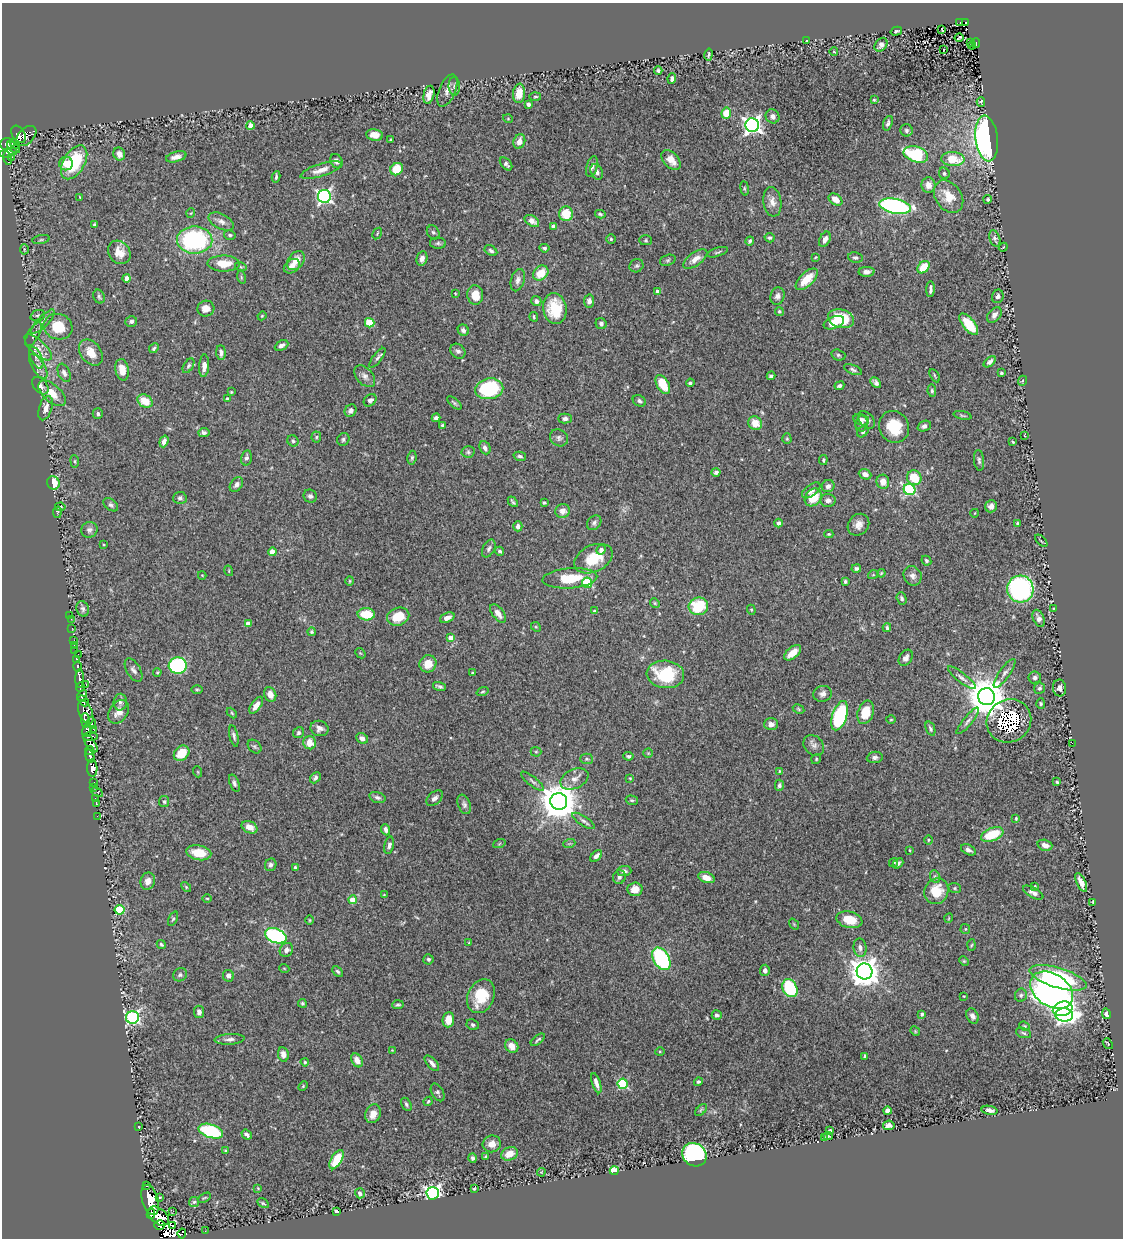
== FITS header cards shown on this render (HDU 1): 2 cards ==
NAXIS1  =                 1121
NAXIS2  =                 1236

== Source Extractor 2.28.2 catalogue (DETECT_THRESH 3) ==
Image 1121 x 1236 px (HDU 1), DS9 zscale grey, 1 PNG px = 1 image px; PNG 1125 x 1240 px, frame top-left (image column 1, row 1236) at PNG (2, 3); each listed source drawn as its Kron ellipse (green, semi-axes under 4 px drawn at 4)
Background 0.384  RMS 0.025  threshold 0.0737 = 3 sigma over >= 5 px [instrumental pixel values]
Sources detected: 492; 2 with non-positive FLUX_AUTO (blend fragments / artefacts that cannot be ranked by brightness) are neither listed nor drawn; the other 490 listed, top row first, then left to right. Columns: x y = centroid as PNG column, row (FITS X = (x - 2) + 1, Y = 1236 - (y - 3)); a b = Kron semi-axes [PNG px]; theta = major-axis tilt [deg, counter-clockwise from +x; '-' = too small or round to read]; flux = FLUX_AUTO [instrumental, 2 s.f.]
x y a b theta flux
960 22 3 3 - 7.2
966 23 4 3 - 19
942 29 3 2 - 1.1
896 31 6 3 16 2.9
959 38 4 2 - 1.3
806 41 3 3 - 2.3
970 43 3 3 - 9.2
976 43 5 3 - 30
881 45 7 5 51 7.5
972 45 4 2 - 1.3
943 49 3 3 - 20
834 52 4 3 - 1.1
709 54 6 3 79 3.1
658 70 4 3 - 3
672 78 5 4 - 4.9
454 86 9 5 -88 5.3
447 90 17 8 68 11
519 93 9 6 83 22
429 95 9 5 77 13
535 97 6 3 4 1.9
874 100 4 3 - 1.8
981 102 5 3 - 2.1
528 104 4 3 - 6.8
726 113 5 4 - 31
773 116 7 6 - 6.7
508 119 5 3 - 1.4
888 123 7 4 70 4.3
752 125 7 7 - 750
250 126 4 4 - 18
906 130 6 6 - 3.9
18 134 9 6 -57 360
375 135 8 6 -9 17
26 136 12 7 47 140
987 138 23 11 -83 470
391 140 3 3 - 1.8
519 141 7 5 68 11
7 144 7 6 - 350
15 144 5 3 - 99
13 147 7 4 -41 320
8 153 8 4 14 190
119 154 6 5 - 9.9
916 154 12 7 -17 140
12 157 2 2 - 4.8
176 157 10 5 14 11
8 158 7 3 -79 110
953 159 11 7 -3 47
671 160 12 7 -47 16
336 161 7 5 -61 6.3
74 162 18 10 59 98
66 163 7 6 - 20
506 164 8 5 -49 5.2
592 167 11 5 74 6
397 169 7 6 - 35
321 170 21 6 18 15
597 172 8 5 -67 6
944 173 6 5 - 3.1
276 177 5 3 - 2.6
928 185 8 7 - 15
745 188 7 4 -82 2
324 196 6 6 - 420
80 197 3 2 - 1.4
949 197 18 13 -55 36
835 199 7 5 -36 14
988 199 4 4 - 2.4
772 202 15 9 -82 13
895 206 16 7 -11 340
191 213 5 3 - 1.4
566 214 7 7 - 37
600 214 5 3 - 2.6
221 221 14 7 -27 9.2
532 221 8 5 -32 11
94 225 4 3 - 2.1
553 226 4 3 - 6.7
433 232 7 6 - 3.4
377 233 6 3 59 1.5
230 235 6 4 -15 2.9
770 238 5 4 - 3.3
995 238 8 5 -70 4.1
611 239 5 5 - 2.6
825 239 8 5 63 9.7
41 240 9 3 11 2.5
195 240 18 13 -1 210
646 240 6 5 - 2.5
750 241 4 3 - 3.2
438 243 8 5 -1 3.4
1003 247 4 3 - 1.7
544 248 5 4 - 2.7
24 249 5 2 - 1.4
491 251 7 4 -29 3.9
119 252 12 10 -51 21
717 252 11 3 17 3
815 257 4 3 - 1.4
855 258 7 5 -9 3.8
422 259 7 5 77 7.4
695 259 14 6 36 13
668 260 8 5 19 3.2
296 261 10 7 50 20
224 263 16 8 -1 31
292 266 9 6 35 12
636 266 7 6 - 3.6
241 267 6 3 -17 1.8
924 267 7 5 46 34
867 272 8 5 2 7
541 273 8 6 41 31
241 277 6 4 -72 2.1
127 278 4 4 - 14
807 279 14 6 44 30
518 280 11 6 73 7.4
931 289 8 3 88 5.1
657 292 4 4 - 10
455 293 3 2 - 1.2
475 295 9 8 - 22
777 296 9 7 73 6.1
998 296 7 5 68 5.9
99 297 7 5 -66 3.3
536 301 5 5 - 6.8
589 301 6 5 - 6.7
206 309 8 8 - 14
555 309 15 11 -82 54
779 311 4 4 - 3.1
38 315 7 5 21 3
994 315 9 6 50 8.2
262 316 4 4 - 1.6
534 317 5 3 - 1.8
841 319 13 9 -16 69
131 321 6 5 - 4
43 322 16 5 45 7.6
370 323 5 4 - 53
834 323 11 6 22 17
601 324 6 5 - 5.2
969 324 13 6 -52 51
58 327 15 12 -19 49
463 330 6 5 - 5.3
33 334 13 5 60 6.6
281 345 7 4 28 5.5
38 347 17 7 -44 12
154 348 5 4 - 3.3
458 351 8 6 -41 6.2
91 352 14 10 -53 24
221 352 7 4 -86 6.3
838 355 7 5 -17 3.4
36 358 12 5 -66 6.7
377 358 12 4 53 4.5
990 362 7 4 41 4.8
38 366 14 6 -58 8.2
188 366 8 4 58 3.5
204 366 11 5 86 12
122 370 11 6 -79 22
853 370 9 4 -23 4
64 373 10 6 -66 6.8
1001 373 3 3 - 2.2
365 376 13 8 -47 8.3
771 376 4 3 - 3.7
935 376 7 3 -61 2
1022 381 5 3 - 1.5
690 383 4 4 - 3.5
876 383 6 4 -46 5.4
663 384 10 6 -60 38
40 386 10 6 -50 6.6
839 386 5 3 - 3.9
489 389 14 10 10 130
932 391 6 4 -82 3
231 392 3 3 - 1.5
52 393 16 8 -42 26
227 399 4 4 - 5
370 400 7 5 40 4.5
145 401 8 6 -31 29
639 401 7 5 -31 4.3
454 403 9 3 -42 3
45 408 12 6 72 11
351 411 6 5 - 5.3
98 414 5 5 - 3.7
963 415 9 4 -13 2.8
436 418 4 4 - 5.5
565 419 7 5 0 5.1
861 420 8 5 -14 4.2
867 420 10 6 -47 6.2
755 423 7 6 - 20
861 424 8 6 80 4.5
442 425 3 3 - 3
924 426 7 5 22 5.6
894 427 16 14 -59 51
204 432 5 4 - 5.4
863 432 6 5 - 3.4
1024 435 3 2 - 1.2
316 437 5 5 - 2.7
559 438 9 8 - 5.6
343 439 6 6 - 3.6
787 439 5 4 - 2.2
164 441 6 4 71 8.3
293 441 6 5 - 4
1013 442 4 2 - 1.4
485 448 7 5 -64 6.3
468 452 6 6 - 3.2
520 456 6 4 -14 3.8
246 458 7 5 77 5
412 458 7 4 82 3.3
823 460 5 4 - 2.5
979 460 10 5 -84 4.1
75 461 6 3 -82 1.8
716 472 4 4 - 4.7
865 474 6 5 - 8.1
914 478 7 7 - 44
883 482 7 6 - 15
53 483 7 6 - 31
236 485 8 5 53 5.7
828 486 6 6 - 7
909 489 6 5 - 210
811 490 11 5 37 6.8
310 496 7 6 - 5.5
813 497 10 7 48 42
180 498 7 6 - 4
828 500 8 6 -3 7.2
513 502 6 2 -49 2.9
544 503 4 3 - 2.6
111 505 8 5 -38 4
991 506 6 5 - 7.5
60 507 5 2 - 2.2
563 511 7 7 - 12
57 512 5 3 - 1.8
975 513 4 3 - 1.1
594 523 8 6 48 4.4
778 523 4 4 - 4.6
1017 524 4 3 - 2.9
858 525 12 10 48 13
518 526 5 4 - 6.7
89 530 8 7 - 5.3
829 534 4 3 - 1.9
1041 541 8 3 -45 1.7
104 545 3 2 - 1.3
489 548 10 6 62 4.9
601 550 5 4 - 8.2
500 551 4 4 - 3.9
272 552 4 4 - 24
593 559 20 13 25 48
926 561 5 4 - 3.6
856 568 5 4 - 3.6
229 571 5 3 - 1.5
881 573 4 3 - 1.5
202 575 4 2 - 1.1
873 575 5 3 - 1.6
913 576 10 8 -59 8.4
570 578 27 10 4 53
350 581 4 4 - 1.8
845 581 3 3 - 2.8
587 583 5 5 - 90
1020 589 13 13 - 360
902 599 6 5 - 3.7
655 603 5 4 - 2
698 606 9 9 - 78
1053 608 3 2 - 1.2
83 609 8 6 -73 4.2
751 610 5 4 - 2
594 611 3 3 - 1.9
498 613 11 5 -52 8.4
366 614 8 6 -2 48
70 615 2 2 - 2.1
398 617 11 9 21 34
447 618 7 5 22 8.4
1039 618 9 5 -66 8.4
71 619 3 2 - 4.2
248 623 4 4 - 15
536 627 5 4 - 2
72 628 3 2 - 4.5
887 628 4 3 - 2.6
311 632 4 4 - 3
451 638 4 4 - 21
74 640 2 2 - 8.4
74 645 2 2 - 2.2
75 650 3 2 - 4.9
360 653 6 4 -43 1.6
793 653 10 5 40 17
78 654 2 2 - 7.6
906 658 9 6 56 6.1
77 659 4 3 - 65
428 664 9 8 - 22
178 666 9 8 - 210
78 667 5 3 - 120
133 670 13 6 -59 6.9
157 672 4 3 - 1.9
472 673 3 3 - 1.6
1004 673 17 5 55 6.9
665 674 19 13 -6 78
1035 677 6 6 - 4.7
962 678 17 5 -38 6.9
80 679 9 4 89 1100
86 684 3 2 - 7.6
439 686 7 3 -16 3.7
80 687 5 3 - 190
1039 688 5 5 - 3.8
1059 688 8 6 -82 6.8
197 689 5 3 - 1.9
483 692 6 3 19 2
270 694 7 6 - 14
823 694 9 8 - 7.6
82 696 6 4 53 710
987 697 8 8 - 5400
83 701 6 4 -48 810
120 702 8 6 87 6
1041 704 5 4 - 2
256 705 10 5 55 14
799 709 6 4 -29 2.1
86 712 12 6 -68 780
119 712 13 9 56 16
866 712 12 8 72 37
232 713 6 3 -46 2
840 716 15 7 71 180
85 720 7 4 -89 410
891 720 5 3 - 1.5
968 721 17 4 51 6.2
1009 721 23 21 33 230
91 723 6 4 -84 150
771 724 7 6 - 8.4
319 728 9 7 -15 7.5
93 729 2 2 - 9.3
930 729 7 4 -69 3.3
87 731 7 4 75 320
299 733 6 5 - 3.7
234 736 11 4 -78 4.3
90 737 7 3 1 190
362 738 6 5 - 7.8
90 743 11 4 -55 320
310 743 6 6 - 20
1072 743 2 2 - 26
814 745 11 9 -45 7.3
255 747 8 5 -45 3.5
90 751 4 3 - 310
536 752 5 5 - 2.3
182 753 8 7 - 32
648 753 4 4 - 1.8
90 756 6 3 -72 600
628 756 5 4 - 3.2
875 757 8 5 7 5.1
586 759 6 5 - 3
816 759 5 4 - 2
92 768 9 5 -86 1300
779 771 4 2 - 1.3
198 772 5 3 - 1.4
315 778 6 4 48 4.4
630 778 4 4 - 1.3
574 779 15 9 24 13
532 781 14 4 -39 5.2
93 782 3 2 - 24
1057 782 3 3 - 2.3
234 783 9 4 -69 4.5
779 785 5 4 - 4.4
94 787 2 2 - 11
97 792 6 3 -27 74
377 797 8 5 -16 4.4
95 798 2 2 - 9.7
435 798 9 6 42 6.9
632 800 6 4 -18 2.6
559 801 8 8 - 4700
164 802 5 5 - 3
96 804 3 2 - 5.7
464 804 10 6 -69 5.1
97 816 2 2 - 9.7
1016 818 4 3 - 1.8
584 821 13 5 -33 5.6
250 827 8 5 -26 13
386 830 6 4 -70 6.4
992 834 12 6 22 54
928 840 5 3 - 1.6
499 844 6 4 20 1.9
569 844 6 4 19 1.9
389 845 8 4 76 5.4
1045 845 7 5 -18 12
910 850 3 2 - 1.2
968 850 8 5 -28 5.2
199 853 13 7 -11 30
596 856 7 4 49 7
894 862 5 3 - 1.5
898 863 6 4 38 5.2
271 865 6 5 - 5
295 867 3 3 - 2
624 871 7 5 2 5
619 877 7 6 - 5.4
935 877 6 5 - 3.1
706 878 8 5 -20 17
148 881 8 7 - 10
1081 882 10 4 -65 11
1035 886 4 3 - 1.5
186 887 6 3 -46 1.9
955 888 6 5 - 2.5
635 889 7 7 - 16
936 891 13 11 63 38
1033 893 11 5 -29 8
384 895 3 3 - 1.2
207 898 4 3 - 1.5
353 900 4 4 - 29
1093 902 3 2 - 1.2
119 910 5 5 - 79
949 918 4 3 - 1.2
173 919 8 4 64 3
310 920 5 3 - 1.5
849 920 13 8 -13 32
794 924 6 3 -54 1.6
965 929 5 5 - 1.9
276 936 11 7 -20 250
469 943 3 3 - 1.3
161 944 5 4 - 2.5
971 945 5 3 - 1.8
860 948 9 6 -84 6.5
286 950 7 6 - 8.9
428 959 5 5 - 3
661 959 12 8 -60 190
964 961 5 4 - 1.9
284 968 5 3 - 1.4
765 970 5 5 - 4.6
338 971 6 4 -45 2.9
864 971 8 8 - 2600
180 975 7 6 - 3.7
228 976 6 5 - 6.5
1058 978 29 10 -17 190
790 988 9 7 -63 120
1052 990 23 16 -33 960
1021 995 6 6 - 3.6
481 996 17 13 66 48
964 996 3 2 - 1.1
302 1003 4 4 - 2.7
398 1005 6 4 5 2.8
1063 1009 10 7 17 300
199 1012 6 5 - 6.4
922 1014 4 3 - 3.8
1106 1014 5 4 - 4.8
717 1015 5 4 - 4.1
1064 1015 9 6 -4 560
972 1016 8 5 -62 6.3
133 1017 6 6 - 320
448 1020 7 6 - 20
473 1025 6 5 - 3.8
1024 1026 5 4 - 2
915 1031 5 4 - 1.5
1024 1033 8 4 -19 3.3
230 1039 15 5 4 6.9
538 1040 8 3 39 2.8
1108 1044 6 2 -51 1.8
512 1046 7 6 - 13
392 1050 4 3 - 1.3
660 1052 5 3 - 1.7
283 1054 7 5 -77 8.6
865 1056 4 3 - 3.9
357 1060 7 5 -59 12
305 1062 4 4 - 2.1
432 1063 9 4 -48 6.9
698 1082 4 4 - 2.8
596 1083 10 4 -72 7.6
623 1084 5 5 - 120
303 1086 5 3 - 1.7
438 1092 9 5 -61 4.3
428 1101 5 3 - 2.4
406 1104 7 4 -60 3.4
701 1110 7 4 46 2.7
990 1110 8 4 -11 6.2
887 1111 4 4 - 18
373 1114 9 7 71 15
889 1125 6 4 7 6.8
139 1127 3 2 - 0.92
830 1130 3 3 - 2.5
211 1131 13 6 -18 140
247 1135 5 3 - 4.3
828 1136 4 3 - 2.5
824 1137 3 3 - 2.7
492 1144 9 8 - 13
225 1150 3 3 - 1.6
510 1154 8 6 25 21
694 1155 13 11 -38 400
485 1156 4 2 - 1.4
473 1158 5 4 - 3.7
336 1160 11 5 60 44
614 1171 4 3 - 64
541 1172 4 4 - 1.3
147 1186 3 3 - 84
258 1188 4 4 - 1.2
474 1189 3 2 - 1.8
360 1193 5 5 - 5.8
433 1193 6 6 - 770
159 1197 3 2 - 1.9
204 1198 7 3 29 1.7
150 1200 15 8 -74 2800
194 1202 5 5 - 2.9
263 1203 6 4 -29 2.3
173 1211 3 2 - 3.1
336 1211 4 3 - 3.5
151 1214 5 3 - 360
159 1216 12 7 -38 910
160 1225 5 4 - 350
173 1226 4 3 - 5.3
205 1231 3 2 - 1.3
182 1233 5 2 - 260
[2 non-positive-flux detections neither listed nor drawn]